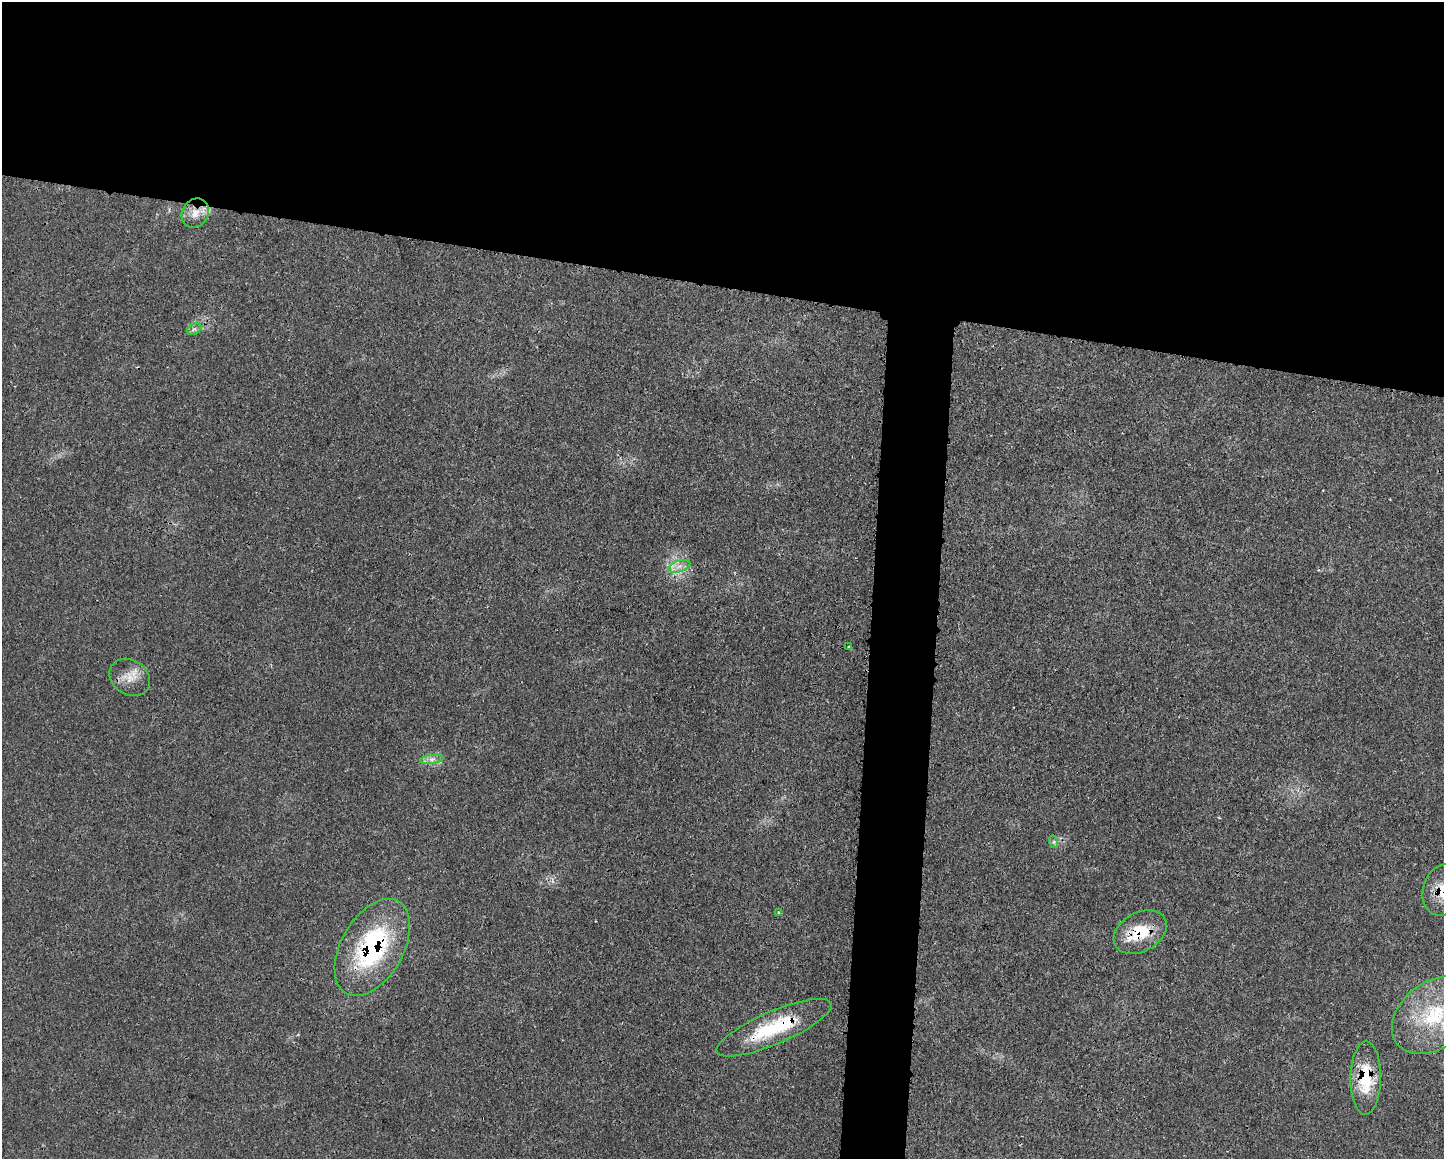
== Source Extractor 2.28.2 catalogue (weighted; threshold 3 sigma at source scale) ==
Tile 2 of 3 x 4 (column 2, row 1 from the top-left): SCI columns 1570-3011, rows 3483-4639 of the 4684 x 4651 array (HDU 1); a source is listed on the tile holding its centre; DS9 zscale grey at full resolution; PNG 1446 x 1161 px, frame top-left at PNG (2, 2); each listed source drawn as its Kron ellipse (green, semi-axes under 4 px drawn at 4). Shown black and unused: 28% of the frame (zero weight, under 3 of 4 exposures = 1% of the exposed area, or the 3 px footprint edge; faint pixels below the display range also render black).
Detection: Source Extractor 2.28.2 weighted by HDU 2 'WHT'; one run over the whole footprint, this tile lists its part. Background 0.0218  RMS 0.0024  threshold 0.0109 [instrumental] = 3 sigma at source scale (4.5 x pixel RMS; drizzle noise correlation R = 1.50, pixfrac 1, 0.05/0.05 arcsec/px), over >= 5 px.
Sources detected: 14; all 14 listed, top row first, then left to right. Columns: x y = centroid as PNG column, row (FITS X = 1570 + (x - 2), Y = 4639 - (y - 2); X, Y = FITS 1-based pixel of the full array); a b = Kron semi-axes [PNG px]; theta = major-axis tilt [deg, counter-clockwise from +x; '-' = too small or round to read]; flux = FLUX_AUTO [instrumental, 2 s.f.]
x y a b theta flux
195 213 15 13 57 2.9
194 329 7 5 30 0.71
679 566 11 5 19 1.5
849 647 3 3 - 0.36
130 677 21 17 -34 3.9
432 759 12 4 9 1.2
1054 842 6 4 -72 0.45
1443 890 26 20 72 6.7
779 912 4 3 - 0.39
1140 932 28 19 29 9.5
372 947 53 31 61 34
1434 1015 47 33 38 22
774 1028 62 16 23 18
1366 1078 36 15 89 11
Overlapping masked pixels (flux is a lower limit): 6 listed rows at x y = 195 213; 1443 890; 1140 932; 372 947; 774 1028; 1366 1078
Isophote crosses this tile's border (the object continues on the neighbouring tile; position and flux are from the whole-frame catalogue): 2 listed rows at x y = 1443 890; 1434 1015